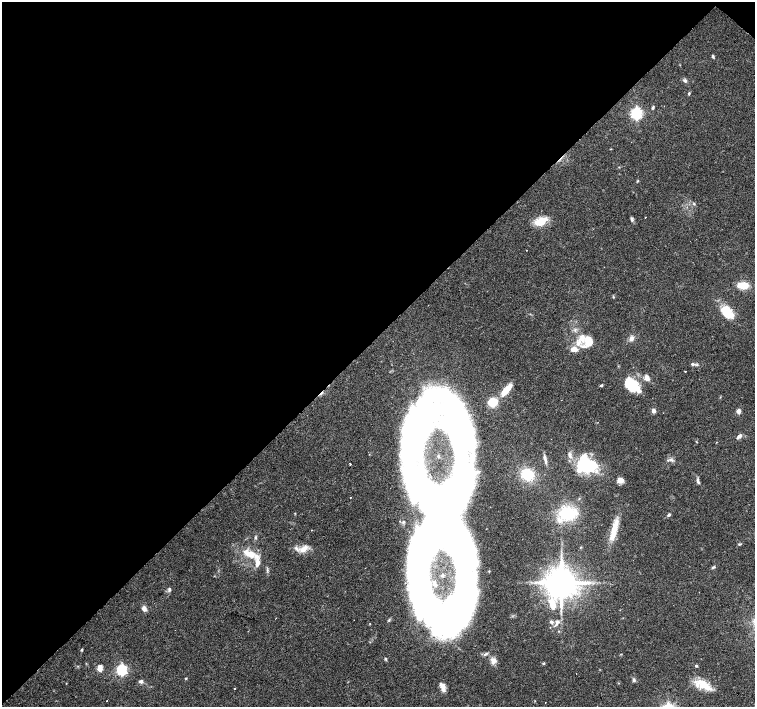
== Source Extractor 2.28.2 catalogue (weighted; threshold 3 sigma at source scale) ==
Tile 2 of 4 x 4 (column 2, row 1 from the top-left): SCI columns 1505-3009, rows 4387-5795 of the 6019 x 6019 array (HDU 1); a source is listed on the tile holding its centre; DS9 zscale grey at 2 x 2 block average (1 PNG px = mean of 2 x 2 image px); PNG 757 x 709 px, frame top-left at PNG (2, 2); no overlay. Shown black and unused: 48% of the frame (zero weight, under 3 of 4 exposures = <1% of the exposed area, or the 3 px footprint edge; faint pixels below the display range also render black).
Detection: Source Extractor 2.28.2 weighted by HDU 2 'WHT'; one run over the whole footprint, this tile lists its part. Background 0.0444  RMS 0.0047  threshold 0.021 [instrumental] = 3 sigma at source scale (4.5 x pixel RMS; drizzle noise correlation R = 1.50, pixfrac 1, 0.0396/0.0396 arcsec/px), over >= 5 px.
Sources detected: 102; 11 inside a brighter object's white glare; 7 cosmic-ray / hot-pixel residue — not listed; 15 inside a brighter listed object's ellipse — not listed separately; the other 69 listed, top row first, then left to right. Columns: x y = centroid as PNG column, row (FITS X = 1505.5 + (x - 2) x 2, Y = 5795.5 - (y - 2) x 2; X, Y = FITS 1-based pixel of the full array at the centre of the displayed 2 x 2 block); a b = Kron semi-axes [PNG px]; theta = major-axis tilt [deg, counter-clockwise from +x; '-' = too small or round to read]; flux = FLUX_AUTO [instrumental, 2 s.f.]
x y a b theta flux
713 56 5 3 - 1.6
685 80 5 4 - 2.2
689 93 4 3 - 1.2
653 107 4 3 - 1.6
636 114 4 3 - 200
611 149 3 2 - 0.52
638 181 3 2 - 0.85
694 203 3 2 - 0.91
632 219 6 4 -73 2.2
541 221 17 9 24 17
527 250 2 2 - 0.52
743 285 13 7 -3 15
613 297 3 2 - 0.85
727 312 14 10 -51 25
582 338 31 10 -73 21
631 338 7 5 70 4.2
574 349 9 6 -4 8.2
692 364 5 4 - 2.2
647 377 7 5 -62 5.9
601 385 4 3 - 1.3
632 385 17 10 -39 36
506 391 21 7 48 16
720 397 3 2 - 0.57
653 411 5 4 - 3.9
738 411 3 3 - 13
441 414 74 65 -60 260
739 436 8 4 44 3.3
570 455 8 4 -76 3.7
671 460 6 3 -17 2.5
545 461 8 4 -74 3
350 464 2 2 - 1.6
589 466 22 13 8 60
527 475 11 9 -22 34
620 480 8 6 -17 5.9
698 480 5 4 - 2.5
350 498 2 2 - 0.83
568 513 14 10 19 62
669 515 5 3 - 1.9
443 516 42 25 52 140
614 529 24 7 75 20
255 537 4 3 - 1.4
739 544 4 3 - 1.1
304 549 13 7 42 8.7
250 554 17 8 -18 18
713 567 5 3 - 1.6
561 583 7 7 - 2800
169 589 5 4 - 2.2
552 602 10 7 -33 13
144 608 6 4 -61 5.7
389 620 4 3 - 1.2
455 620 51 21 65 230
551 622 5 4 - 2
557 622 11 5 56 5.7
82 650 3 3 - 1.4
486 654 6 4 26 2.3
386 659 5 3 - 1.3
493 661 8 8 - 5.7
544 663 3 3 - 1.5
696 666 4 3 - 1.3
100 668 6 4 90 9.6
122 670 4 4 - 150
576 673 2 2 - 0.39
186 678 3 3 - 0.73
634 680 5 4 - 2.1
141 681 6 5 - 2.9
703 683 29 9 -31 20
235 688 2 2 - 1.6
443 689 10 5 -72 5.7
545 702 2 2 - 0.47